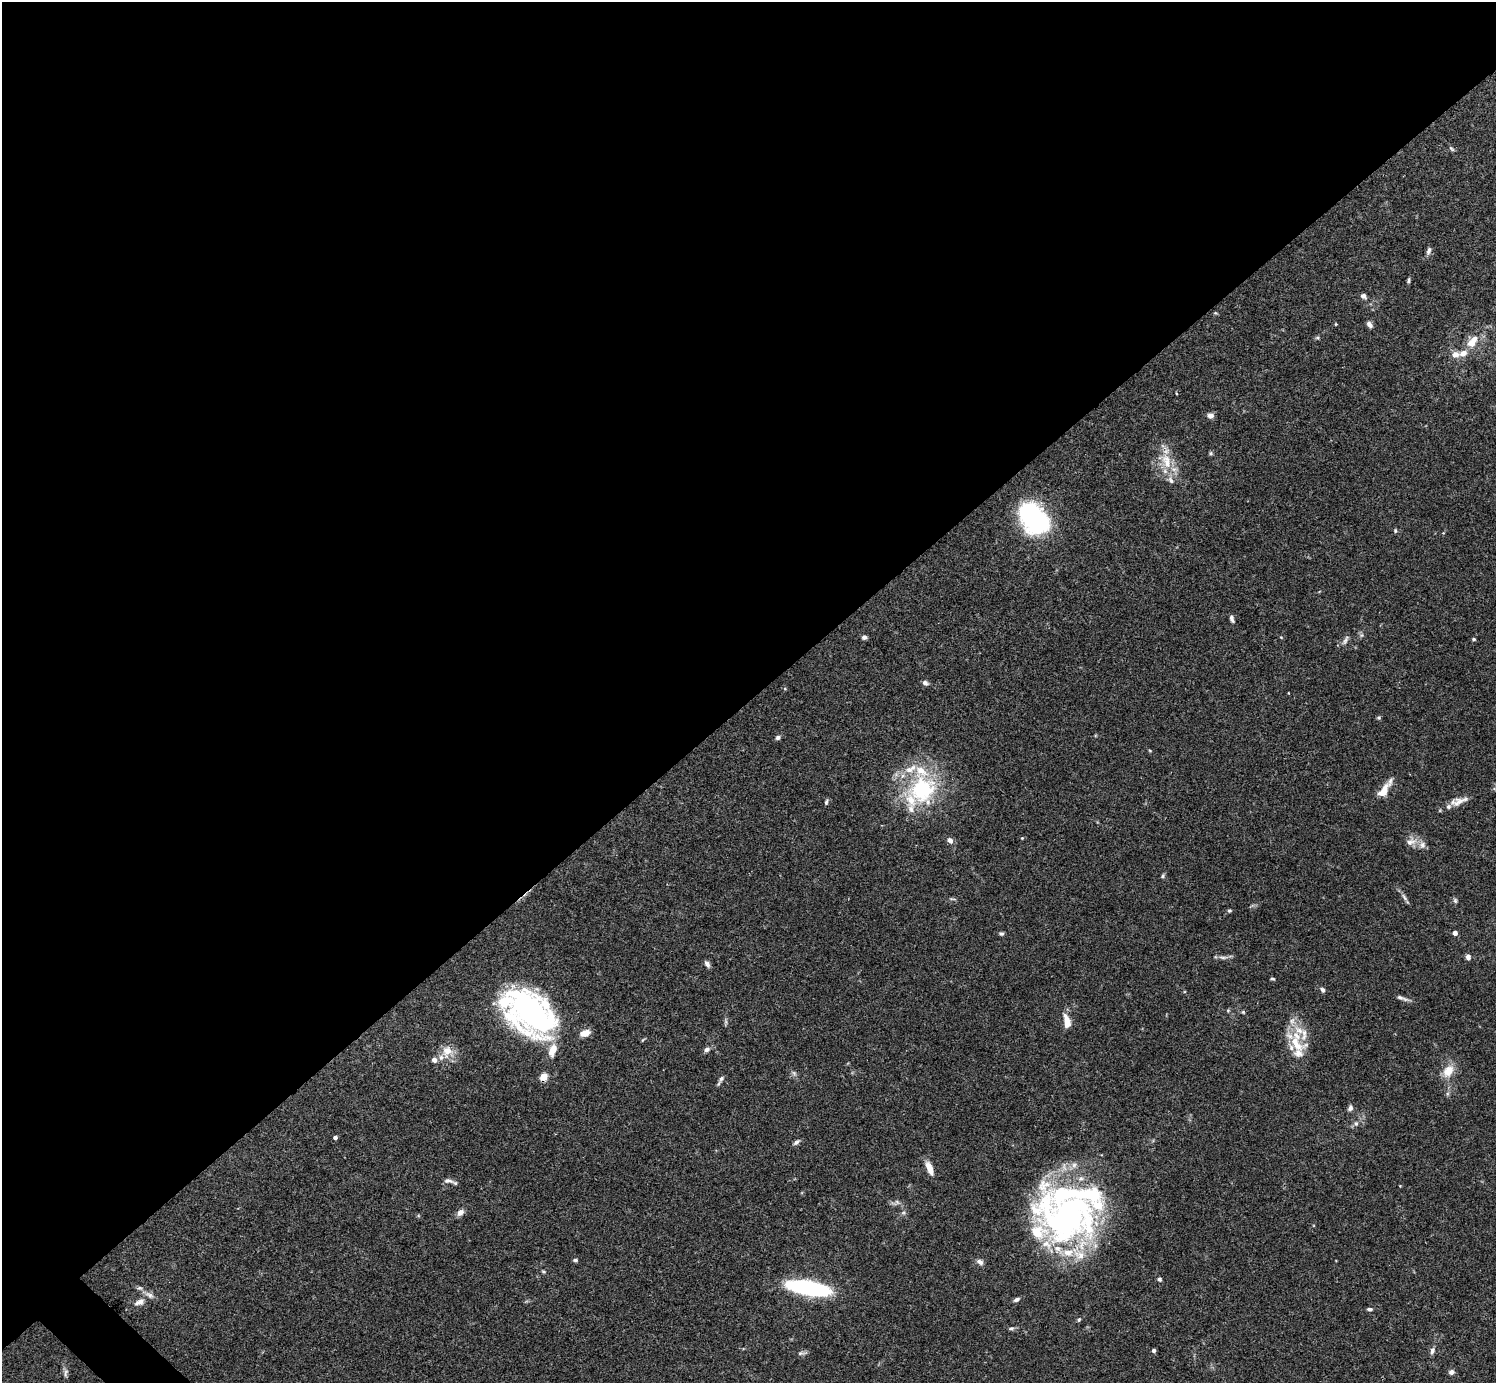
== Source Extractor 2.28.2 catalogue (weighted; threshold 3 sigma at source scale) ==
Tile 2 of 4 x 4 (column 2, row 1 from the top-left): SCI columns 1496-2989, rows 4302-5682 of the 5982 x 5981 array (HDU 1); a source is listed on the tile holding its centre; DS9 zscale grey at full resolution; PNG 1498 x 1385 px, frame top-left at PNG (2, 2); no overlay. Shown black and unused: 51% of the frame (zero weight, under 3 of 4 exposures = <1% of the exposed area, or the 3 px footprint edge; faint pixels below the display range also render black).
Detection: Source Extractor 2.28.2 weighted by HDU 2 'WHT'; one run over the whole footprint, this tile lists its part. Background 0.0696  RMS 0.0032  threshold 0.0143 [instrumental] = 3 sigma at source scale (4.5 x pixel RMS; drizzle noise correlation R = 1.50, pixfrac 1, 0.05/0.05 arcsec/px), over >= 5 px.
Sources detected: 116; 1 too faint to see at this stretch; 5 inside a brighter object's white glare — not listed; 21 inside a brighter listed object's ellipse — not listed separately; the other 89 listed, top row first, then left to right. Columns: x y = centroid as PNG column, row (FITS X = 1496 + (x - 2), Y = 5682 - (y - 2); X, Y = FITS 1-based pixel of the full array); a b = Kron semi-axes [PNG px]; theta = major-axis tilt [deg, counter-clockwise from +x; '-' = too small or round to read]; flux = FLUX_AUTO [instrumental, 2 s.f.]
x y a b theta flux
1451 149 9 4 -45 0.55
1429 251 11 5 74 0.98
1409 280 7 4 78 0.55
1363 296 6 5 - 1.2
1336 324 4 4 - 0.26
1369 324 8 6 -52 1.2
1317 338 6 5 - 0.53
1471 343 15 10 19 3.7
1455 354 9 8 - 2
1176 393 4 3 - 0.24
1210 416 7 6 - 1.4
1211 453 6 5 - 0.47
1166 460 28 16 -55 8.3
1034 518 26 17 -49 68
1395 531 6 4 -89 0.43
1232 619 10 5 -74 0.95
864 637 6 5 - 0.89
1474 639 5 4 - 0.4
1345 640 15 5 59 1.2
925 683 7 5 -31 1.1
1379 718 5 5 - 0.51
778 737 6 5 - 0.87
1150 751 5 3 - 0.27
922 789 46 36 56 32
1384 790 22 7 56 5
1458 801 27 9 17 3.4
826 802 7 4 79 0.59
1022 838 4 3 - 0.25
950 840 8 6 -47 1.4
1411 841 17 11 26 2.6
1163 876 6 4 45 0.53
1404 897 11 5 -62 1
952 899 9 3 -10 0.44
1455 900 7 5 -74 0.62
1229 911 5 5 - 0.42
1001 933 6 5 - 0.58
1455 933 4 4 - 1.8
1223 957 14 4 -2 1.1
1468 957 6 5 - 1.3
707 964 8 5 -56 1.1
1272 979 6 3 -2 0.38
1322 990 6 5 - 0.83
1400 997 11 6 -23 1
1228 1010 6 4 19 0.37
529 1011 44 34 -53 74
1243 1012 5 4 - 0.4
1067 1021 16 7 -75 3.9
1292 1021 9 7 63 1.5
726 1022 7 4 -72 0.57
585 1033 11 6 17 3.2
643 1040 6 4 57 0.37
1296 1043 31 13 -46 7.5
707 1049 8 6 16 1.1
552 1050 17 9 71 4.3
447 1051 16 14 79 4.6
434 1060 8 7 - 1.2
1448 1071 18 12 55 4.8
794 1073 7 4 -45 0.7
544 1077 5 5 - 7.8
721 1079 11 6 56 0.98
1350 1108 8 6 65 1
1356 1123 8 6 76 0.9
335 1137 4 4 - 0.91
796 1142 10 5 40 0.83
1074 1165 9 6 89 1.3
929 1168 17 7 -67 3.2
448 1181 15 6 -8 1.4
897 1202 8 4 -45 0.77
460 1212 10 7 45 1.5
903 1213 6 4 19 0.55
1068 1216 88 34 -18 66
1047 1244 17 10 -37 4.5
1079 1254 24 13 -35 6.7
575 1260 6 4 -2 0.56
980 1262 9 7 -31 1.3
543 1272 5 4 - 0.42
1159 1279 5 4 - 0.67
140 1288 8 5 -8 0.73
808 1288 34 10 -10 59
1016 1299 8 5 23 0.91
140 1302 16 8 22 2.5
1369 1309 7 4 -5 0.68
1079 1319 6 4 67 0.46
1011 1328 7 5 3 0.62
1154 1350 5 5 - 0.6
1432 1351 9 6 77 1.1
801 1353 11 6 2 0.95
1451 1372 6 5 - 1.2
66 1373 14 5 85 1